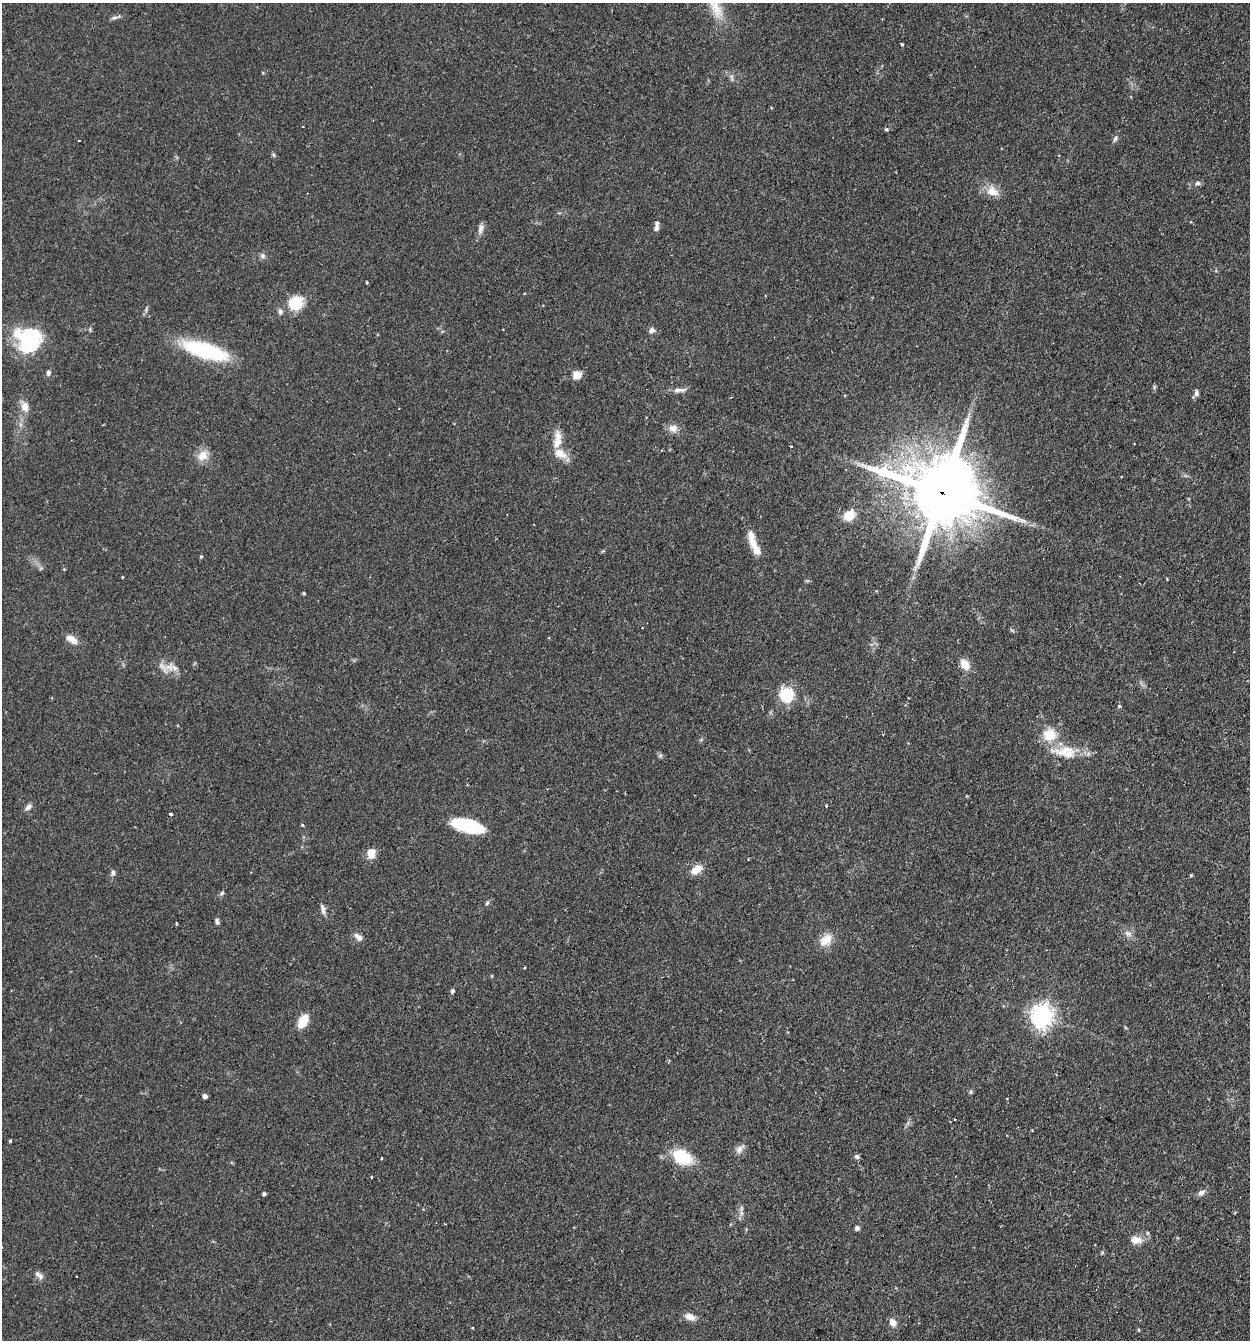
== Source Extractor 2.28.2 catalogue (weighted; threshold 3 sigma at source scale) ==
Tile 6 of 4 x 4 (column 2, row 2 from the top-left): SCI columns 1411-2658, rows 2713-4050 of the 5447 x 5425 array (HDU 1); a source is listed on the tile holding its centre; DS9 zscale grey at full resolution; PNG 1252 x 1342 px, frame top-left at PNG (2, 3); no overlay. Shown black and unused: <1% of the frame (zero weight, under 2 of 3 exposures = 4% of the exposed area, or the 3 px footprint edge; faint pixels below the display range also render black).
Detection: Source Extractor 2.28.2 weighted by HDU 2 'WHT'; one run over the whole footprint, this tile lists its part. Background 0.0992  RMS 0.0055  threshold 0.0249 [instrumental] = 3 sigma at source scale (4.5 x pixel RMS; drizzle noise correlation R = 1.50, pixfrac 1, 0.05/0.05 arcsec/px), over >= 5 px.
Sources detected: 93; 1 inside a brighter object's white glare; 4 cosmic-ray / hot-pixel residue — not listed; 4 inside a brighter listed object's ellipse — not listed separately; the other 84 listed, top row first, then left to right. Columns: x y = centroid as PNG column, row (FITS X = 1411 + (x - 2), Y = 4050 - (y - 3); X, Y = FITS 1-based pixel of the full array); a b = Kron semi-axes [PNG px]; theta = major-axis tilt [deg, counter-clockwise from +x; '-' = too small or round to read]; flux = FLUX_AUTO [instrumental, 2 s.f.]
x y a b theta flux
716 8 35 14 -64 13
116 17 14 4 11 1.6
902 44 3 3 - 0.85
732 78 11 4 -81 1.2
886 129 4 3 - 0.98
1115 138 8 5 61 1.4
274 155 6 4 -71 0.74
1058 155 4 3 - 0.41
1197 183 7 6 - 1.5
992 191 17 13 -24 6.5
481 228 12 7 80 2.6
656 228 9 6 68 2
263 256 8 7 - 1.5
367 282 3 2 - 0.71
524 294 4 2 - 0.36
296 303 15 14 - 16
280 311 8 6 -83 1.7
652 330 8 7 - 1.9
29 335 37 17 7 26
205 351 49 15 -17 47
48 373 7 6 - 1.3
577 375 11 9 37 4.8
679 390 19 5 3 3
1196 393 9 6 89 1.5
25 406 14 10 -76 5
673 428 12 10 4 3.8
558 436 17 10 -84 5
791 446 3 3 - 1.1
560 454 20 11 -29 6.7
202 456 14 12 38 6.3
943 493 27 18 -21 7000
849 516 13 10 45 8.5
752 539 24 9 -76 7.4
201 556 5 4 - 0.67
122 577 3 2 - 0.53
1167 579 3 2 - 0.59
304 593 4 3 - 0.63
72 639 17 8 -31 4.5
965 664 11 8 -55 7.4
169 667 16 8 -10 5.1
787 695 10 10 - 29
1119 706 4 4 - 0.74
1049 735 19 18 - 11
1065 751 44 12 6 13
826 806 3 3 - 0.44
28 807 9 6 42 2.1
171 814 3 3 - 6
303 825 3 3 - 1.3
468 826 29 11 -15 35
371 853 13 10 -84 5.3
748 859 3 3 - 0.43
696 869 13 8 35 7.4
113 873 7 5 -89 1.2
1191 875 4 4 - 0.56
222 893 7 4 37 1
487 903 6 5 - 0.87
323 910 14 5 -79 2.2
217 921 7 5 -82 1.3
176 923 3 3 - 0.52
1128 933 11 7 -27 2.5
358 937 12 7 -42 2.8
826 940 20 13 38 7
524 968 4 3 - 0.45
452 991 4 4 - 1.6
1042 1016 8 7 - 360
303 1021 15 9 58 8.9
970 1091 6 5 - 0.91
205 1096 4 4 - 2.2
954 1119 3 2 - 0.61
10 1141 3 3 - 1.5
739 1149 13 8 51 2.9
857 1156 7 6 - 1.3
682 1157 18 13 -25 23
381 1158 3 3 - 0.67
372 1177 3 3 - 1.2
1201 1192 10 6 25 2.1
264 1194 4 3 - 1.2
741 1211 18 5 -86 2.2
857 1228 5 5 - 1.4
1135 1240 14 9 -10 5.3
1102 1252 6 4 1 0.66
37 1273 10 8 -22 2.3
690 1317 13 8 -22 4
893 1322 10 8 -60 3.6
Overlapping masked pixels (flux is a lower limit): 2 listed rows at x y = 943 493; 1065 751
Isophote crosses this tile's border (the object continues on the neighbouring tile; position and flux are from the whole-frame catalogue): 1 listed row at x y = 716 8